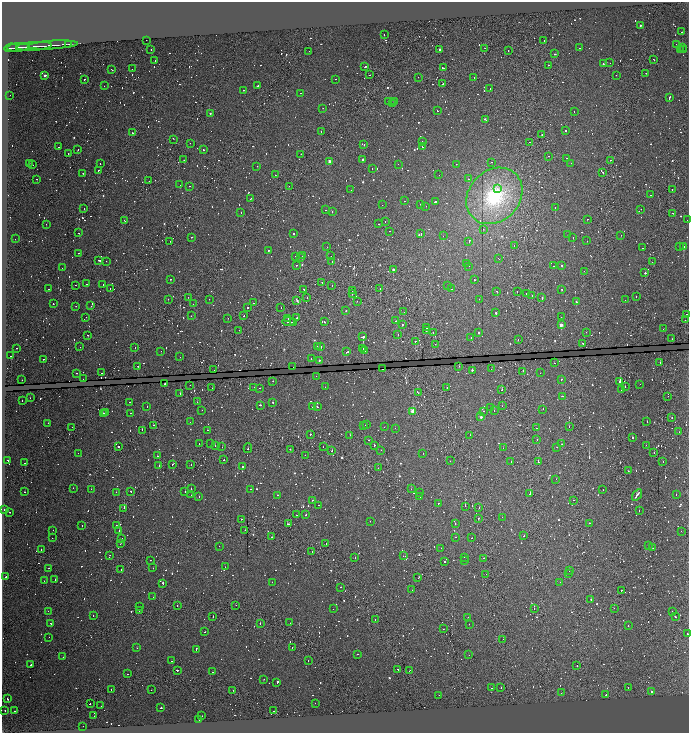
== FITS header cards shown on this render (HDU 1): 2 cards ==
NAXIS1  =                 1373
NAXIS2  =                 1462

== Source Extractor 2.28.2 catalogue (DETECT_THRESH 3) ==
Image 1373 x 1462 px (HDU 1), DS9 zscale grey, zoomed out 1/2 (1 PNG px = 2 x 2 image px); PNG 691 x 735 px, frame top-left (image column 1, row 1462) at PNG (2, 2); each listed source drawn as its Kron ellipse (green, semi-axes under 4 px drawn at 4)
Background 0.121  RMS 1.9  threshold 5.77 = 3 sigma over >= 5 px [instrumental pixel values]
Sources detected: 1775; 600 cannot appear on this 1/2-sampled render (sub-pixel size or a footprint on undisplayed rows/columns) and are neither listed nor drawn; of the other 1175, the 500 brightest by FLUX_AUTO listed and drawn (675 fainter detections omitted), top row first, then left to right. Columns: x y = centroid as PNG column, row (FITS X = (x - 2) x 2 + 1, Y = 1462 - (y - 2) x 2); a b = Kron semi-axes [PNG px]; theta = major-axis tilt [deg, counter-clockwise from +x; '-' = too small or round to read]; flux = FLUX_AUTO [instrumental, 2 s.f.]
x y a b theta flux
640 25 2 2 - 1800
682 32 2 1 - 30000
384 34 2 1 - 5000
146 40 2 1 - 6500
544 40 2 2 - 1100
69 44 2 1 - 2000
676 44 2 1 - 1900
53 45 25 1 4 3600
34 46 18 1 4 4900
18 47 11 2 4 5200
11 48 7 2 7 3400
485 48 2 1 - 1400
580 48 2 2 - 2500
682 48 2 2 - 1700
439 49 2 2 - 2800
151 50 2 1 - 1200
508 50 2 1 - 3800
681 50 2 1 - 1100
683 50 2 1 - 1200
309 51 2 1 - 1400
555 54 2 2 - 1500
654 60 3 2 - 2900
155 61 2 2 - 1500
610 63 2 2 - 2600
603 64 2 2 - 950
548 65 2 1 - 2300
365 67 2 2 - 3500
443 68 3 1 - 6600
111 69 3 2 - 1900
132 69 2 1 - 2100
646 73 2 1 - 1100
45 75 3 2 - 2000
370 75 2 1 - 1500
616 75 2 1 - 1300
418 77 2 1 - 5400
474 78 2 2 - 1200
84 79 3 1 - 2300
335 79 2 2 - 1600
442 84 2 2 - 9300
104 86 2 1 - 1900
258 86 2 2 - 1500
490 88 2 1 - 2700
244 90 2 1 - 1000
301 93 2 1 - 2200
10 95 2 1 - 940
669 97 2 2 - 11000
388 101 2 1 - 1100
394 102 2 2 - 2400
392 104 2 1 - 950
323 108 2 1 - 3200
437 110 3 2 - 3400
574 111 2 2 - 1900
210 113 2 2 - 1200
485 119 3 2 - 1300
321 131 2 1 - 2500
566 131 2 2 - 3100
133 133 2 1 - 4600
542 135 2 1 - 2400
173 139 3 1 - 1000
422 142 3 2 - 1400
530 142 2 1 - 1800
190 143 2 1 - 3800
364 144 2 1 - 5300
59 147 2 1 - 1900
423 147 4 2 - 3900
203 149 2 2 - 11000
78 150 2 1 - 3700
68 154 2 1 - 1600
301 154 2 1 - 2300
549 156 2 1 - 2300
566 158 2 2 - 1500
363 159 2 2 - 1900
184 160 2 2 - 1400
610 160 2 1 - 4400
329 161 2 2 - 6400
492 162 2 1 - 2100
29 163 2 1 - 3600
100 163 2 2 - 1100
571 163 2 1 - 1000
398 164 2 2 - 990
456 164 2 1 - 1500
33 165 2 1 - 2200
257 166 2 1 - 3500
372 168 2 1 - 22000
98 170 2 1 - 6100
603 172 2 1 - 3000
83 173 2 2 - 1700
275 175 2 1 - 1600
439 175 2 1 - 2500
37 179 2 1 - 1800
468 179 2 2 - 1300
149 181 2 1 - 1300
180 185 2 1 - 1500
189 186 2 2 - 1600
289 186 2 1 - 5500
497 189 2 1 - 2300
672 189 2 1 - 950
351 190 2 2 - 4700
650 195 2 2 - 2100
494 196 31 25 46 40000
251 198 2 2 - 2200
404 201 2 2 - 1300
435 201 2 2 - 5600
421 204 2 1 - 1300
382 205 2 1 - 970
426 206 2 2 - 1700
555 207 2 1 - 11000
84 208 2 1 - 3100
641 209 2 2 - 1900
325 210 2 2 - 1900
241 212 2 1 - 1000
332 212 2 2 - 1600
673 213 2 2 - 2300
587 219 2 1 - 3600
124 220 3 2 - 2000
687 220 2 1 - 2400
385 222 2 1 - 1300
46 224 2 2 - 2400
379 224 2 1 - 1200
483 229 2 1 - 1400
390 231 2 1 - 2700
79 233 2 1 - 4800
294 233 2 2 - 1100
421 234 2 1 - 16000
568 235 2 2 - 5000
621 235 2 2 - 4100
443 236 2 1 - 1100
191 237 2 2 - 5300
573 237 2 2 - 7200
15 239 2 1 - 3300
170 241 2 1 - 1500
587 241 2 1 - 1100
469 242 2 2 - 1100
514 246 2 1 - 1900
679 246 2 2 - 3400
683 246 2 2 - 150000
327 247 2 1 - 1600
643 248 2 1 - 2000
269 250 2 2 - 4800
79 253 2 1 - 1400
296 256 2 2 - 1700
302 256 2 1 - 2000
331 256 2 1 - 1200
300 257 2 1 - 1000
499 259 2 1 - 1200
99 260 3 2 - 4100
106 261 2 1 - 1400
332 262 2 1 - 1400
652 262 2 1 - 1400
466 263 2 1 - 1100
297 265 2 2 - 1900
562 265 2 2 - 1100
469 266 2 2 - 1200
554 266 2 1 - 1300
62 268 2 1 - 950
393 270 2 2 - 2900
584 271 2 1 - 3100
645 273 2 2 - 8200
171 279 2 2 - 1000
474 280 2 2 - 1000
322 282 2 1 - 1200
87 284 2 2 - 1700
103 284 2 2 - 4000
76 285 2 1 - 1100
447 285 2 1 - 1700
332 286 2 1 - 1100
110 288 2 1 - 1100
49 289 2 2 - 1600
304 289 2 1 - 3300
380 289 2 1 - 6200
452 289 2 1 - 4600
562 289 2 2 - 940
352 291 2 1 - 1300
497 291 2 1 - 2200
517 291 2 2 - 2800
352 294 2 1 - 1100
526 294 2 1 - 3700
532 295 2 1 - 9500
636 296 2 1 - 6200
188 297 2 1 - 1200
307 298 2 1 - 1000
542 298 2 2 - 1800
168 299 2 1 - 11000
209 299 2 1 - 980
479 299 2 1 - 2500
625 300 2 2 - 1000
297 301 2 2 - 1400
357 301 2 2 - 960
576 302 2 2 - 1500
253 303 2 1 - 3200
53 304 2 2 - 1400
193 304 2 1 - 6200
76 306 2 2 - 1200
91 306 2 2 - 2400
281 307 2 1 - 6400
248 308 2 1 - 1400
346 311 2 2 - 940
404 312 2 1 - 1400
496 313 2 1 - 8800
687 314 2 1 - 5200
191 316 2 1 - 1400
243 316 2 1 - 2900
561 317 2 1 - 1800
85 318 3 1 - 1300
228 318 2 1 - 1700
288 318 2 1 - 1900
297 318 2 1 - 2500
685 320 2 1 - 1300
396 321 2 2 - 1900
289 322 6 1 -8 13000
294 322 3 2 - 7400
325 322 2 2 - 3700
402 324 2 1 - 1900
561 325 3 2 - 5800
426 327 2 2 - 1100
663 329 2 2 - 940
239 330 2 1 - 1500
426 331 2 1 - 1100
433 332 2 1 - 2500
478 332 2 2 - 2000
586 332 2 1 - 1600
398 334 2 1 - 970
88 335 2 2 - 5600
363 337 3 2 - 230000
471 337 2 2 - 2100
672 339 2 1 - 1400
518 340 2 1 - 990
415 341 2 1 - 4500
583 343 2 1 - 3000
435 344 3 1 - 1000
80 347 2 1 - 1600
135 347 2 1 - 3300
317 347 2 2 - 990
321 347 2 1 - 3300
17 348 2 2 - 1400
363 348 2 1 - 1100
365 350 3 2 - 3700
161 351 2 1 - 1300
347 352 3 2 - 6300
11 356 3 1 - 4400
180 357 2 1 - 2200
311 358 2 2 - 1700
43 359 2 2 - 1900
319 360 2 2 - 1800
660 362 2 1 - 1100
554 363 2 2 - 2100
138 366 2 2 - 2400
459 366 2 2 - 2300
293 367 2 1 - 1900
383 369 2 1 - 1000
491 369 2 1 - 4600
214 370 2 1 - 1200
472 370 2 2 - 13000
523 371 2 1 - 4100
77 373 2 2 - 1900
102 373 2 1 - 2300
540 373 2 1 - 1100
316 376 2 1 - 970
83 379 2 1 - 1200
562 379 2 2 - 1700
22 380 2 1 - 1300
273 381 2 1 - 1400
620 382 2 2 - 58000
164 384 2 2 - 2400
640 384 2 2 - 1400
190 385 2 1 - 2600
325 387 2 1 - 1600
447 387 2 1 - 1000
625 387 2 1 - 1100
212 388 2 1 - 970
254 388 2 1 - 1200
259 388 2 2 - 3300
621 389 2 2 - 5200
502 390 2 2 - 2700
180 393 2 2 - 3200
418 393 2 1 - 1400
562 396 2 2 - 2800
668 396 2 1 - 2100
30 398 2 1 - 2400
22 400 2 2 - 2500
129 402 2 2 - 2200
197 402 2 1 - 2100
273 402 2 2 - 1700
260 405 2 2 - 2500
147 406 2 2 - 1200
502 406 2 2 - 3800
312 407 2 1 - 1200
317 407 2 2 - 4000
491 407 2 1 - 1000
543 409 2 2 - 2900
202 410 2 2 - 1200
494 410 2 1 - 3600
413 411 2 2 - 18000
484 411 2 1 - 2000
106 412 3 2 - 2300
103 413 2 1 - 19000
130 413 2 1 - 3400
481 417 3 2 - 3500
672 417 2 1 - 1600
190 422 2 1 - 1100
647 422 2 2 - 3900
48 423 2 2 - 1300
153 425 2 1 - 3300
366 425 2 2 - 1400
363 426 2 1 - 940
72 427 2 1 - 1300
384 427 2 1 - 1000
569 427 2 2 - 14000
395 428 2 2 - 1500
537 428 2 1 - 3000
142 430 2 1 - 6100
207 430 2 2 - 3700
679 432 2 1 - 2300
310 434 2 1 - 2600
350 435 2 2 - 5600
470 435 2 1 - 2500
632 437 2 2 - 3800
368 440 2 1 - 1000
537 440 2 1 - 1400
199 444 2 1 - 1200
211 444 2 1 - 1100
562 444 2 1 - 1100
374 445 2 2 - 3500
646 445 2 1 - 4000
118 446 2 1 - 1600
215 446 2 2 - 2100
222 447 2 1 - 3200
323 447 2 1 - 2900
557 447 2 2 - 3900
248 448 5 2 - 2800
503 448 2 1 - 4800
290 449 2 1 - 1200
332 450 2 1 - 5200
381 450 2 1 - 1200
78 453 2 1 - 1900
423 453 2 1 - 1500
654 453 2 1 - 2000
305 455 2 1 - 1000
157 456 2 2 - 2500
8 460 2 1 - 3500
224 460 2 1 - 1300
450 461 2 2 - 1100
511 461 2 1 - 1300
538 462 2 2 - 6400
663 462 2 1 - 3300
25 463 2 1 - 2300
173 464 2 2 - 3700
191 465 2 1 - 1200
159 466 2 1 - 3100
243 467 2 2 - 4200
378 468 2 1 - 1300
628 471 2 1 - 1900
556 479 2 1 - 2500
73 488 2 1 - 3000
91 489 2 1 - 4500
191 489 2 1 - 1700
251 489 2 2 - 1200
411 489 2 1 - 1100
603 490 2 1 - 2400
185 491 2 1 - 2100
24 492 2 2 - 1500
116 492 2 2 - 1200
131 492 2 2 - 1500
420 493 2 1 - 2100
530 494 2 1 - 5200
676 494 2 2 - 1100
191 495 2 1 - 1100
277 495 2 2 - 2100
637 495 6 2 56 12000
199 496 2 2 - 1000
420 496 2 1 - 1300
312 500 2 1 - 12000
573 500 2 1 - 4900
438 503 3 2 - 1500
318 505 2 2 - 4900
465 506 2 1 - 60000
124 508 2 1 - 16000
479 508 2 1 - 2200
4 510 2 1 - 1000
639 510 2 2 - 7300
10 512 2 2 - 1600
306 514 2 2 - 2200
296 515 2 2 - 1500
502 517 2 1 - 3500
241 519 2 2 - 3800
478 519 2 1 - 16000
370 521 2 2 - 2400
589 523 2 2 - 2800
288 524 4 2 - 11000
455 524 2 1 - 2500
82 525 2 2 - 1200
116 525 2 2 - 2000
53 530 2 1 - 3300
245 530 2 1 - 2600
119 531 2 1 - 8600
681 531 2 1 - 1800
524 536 2 2 - 1000
272 537 2 2 - 2200
456 537 2 2 - 3800
52 538 2 1 - 950
472 538 2 1 - 980
122 539 2 2 - 1200
120 544 3 1 - 1200
326 544 2 1 - 1400
219 546 2 2 - 6800
649 546 2 1 - 1100
441 548 2 2 - 2900
653 548 2 1 - 1300
41 549 2 1 - 960
312 552 2 1 - 1400
110 555 2 1 - 1200
403 556 2 1 - 2300
464 557 2 2 - 2300
355 558 2 2 - 1000
484 558 2 1 - 2500
150 560 2 1 - 2000
464 561 2 1 - 3600
445 562 2 2 - 9500
225 567 2 1 - 1200
49 568 2 2 - 1800
153 568 2 1 - 1500
121 569 2 1 - 2600
569 571 2 1 - 1000
486 574 2 1 - 1600
568 574 2 2 - 2000
5 577 2 2 - 2200
418 578 2 1 - 1000
55 580 2 1 - 1600
44 581 2 1 - 1100
272 582 2 2 - 1200
560 582 2 2 - 1700
163 583 2 2 - 4100
341 587 2 2 - 2100
412 590 2 2 - 4400
621 590 2 1 - 1200
153 597 2 2 - 1100
591 599 2 1 - 25000
236 605 2 1 - 1200
140 606 2 1 - 1800
177 606 2 1 - 6200
614 608 2 1 - 1200
333 609 2 1 - 1200
534 609 2 1 - 6000
48 611 2 2 - 1400
139 611 2 1 - 1000
672 612 2 2 - 4600
93 616 2 1 - 980
213 617 2 1 - 2200
468 617 2 1 - 1300
675 617 2 1 - 1100
375 619 2 1 - 5700
260 623 2 1 - 18000
290 623 2 1 - 1500
51 624 3 2 - 4800
469 624 2 1 - 4300
628 626 2 2 - 940
443 629 2 1 - 1200
205 632 2 1 - 4300
688 634 2 1 - 1300
49 637 2 1 - 3700
503 639 2 1 - 1700
292 647 2 1 - 1300
137 648 2 1 - 4200
196 649 2 2 - 1600
357 654 2 1 - 1500
469 655 2 1 - 13000
63 657 2 1 - 1200
171 661 2 1 - 1100
308 661 2 1 - 1400
31 664 2 1 - 3600
577 666 2 1 - 1100
398 669 2 2 - 1000
177 670 3 2 - 5500
409 670 3 2 - 1700
212 672 2 2 - 1600
128 674 2 1 - 1300
264 679 2 1 - 2800
277 683 3 2 - 6000
501 687 2 1 - 4400
628 687 2 2 - 6000
492 688 2 2 - 3400
111 690 2 1 - 1500
151 690 2 1 - 2000
233 690 2 1 - 1600
652 691 2 2 - 1300
561 693 2 2 - 970
606 694 2 1 - 1600
439 695 2 2 - 4600
7 699 2 2 - 3000
315 703 2 2 - 1000
90 704 2 1 - 4700
101 706 2 2 - 950
161 708 2 1 - 4000
5 710 2 2 - 1800
14 711 2 2 - 1500
274 711 2 1 - 2100
94 716 2 2 - 3100
202 716 2 2 - 5900
199 719 2 1 - 2700
83 726 2 1 - 1300
At the frame edge (FLAGS 8, measured only in part): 3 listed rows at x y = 687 220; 687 314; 688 634
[675 fainter detections neither listed nor drawn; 600 sub-pixel or undisplayed-footprint detections neither listed nor drawn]